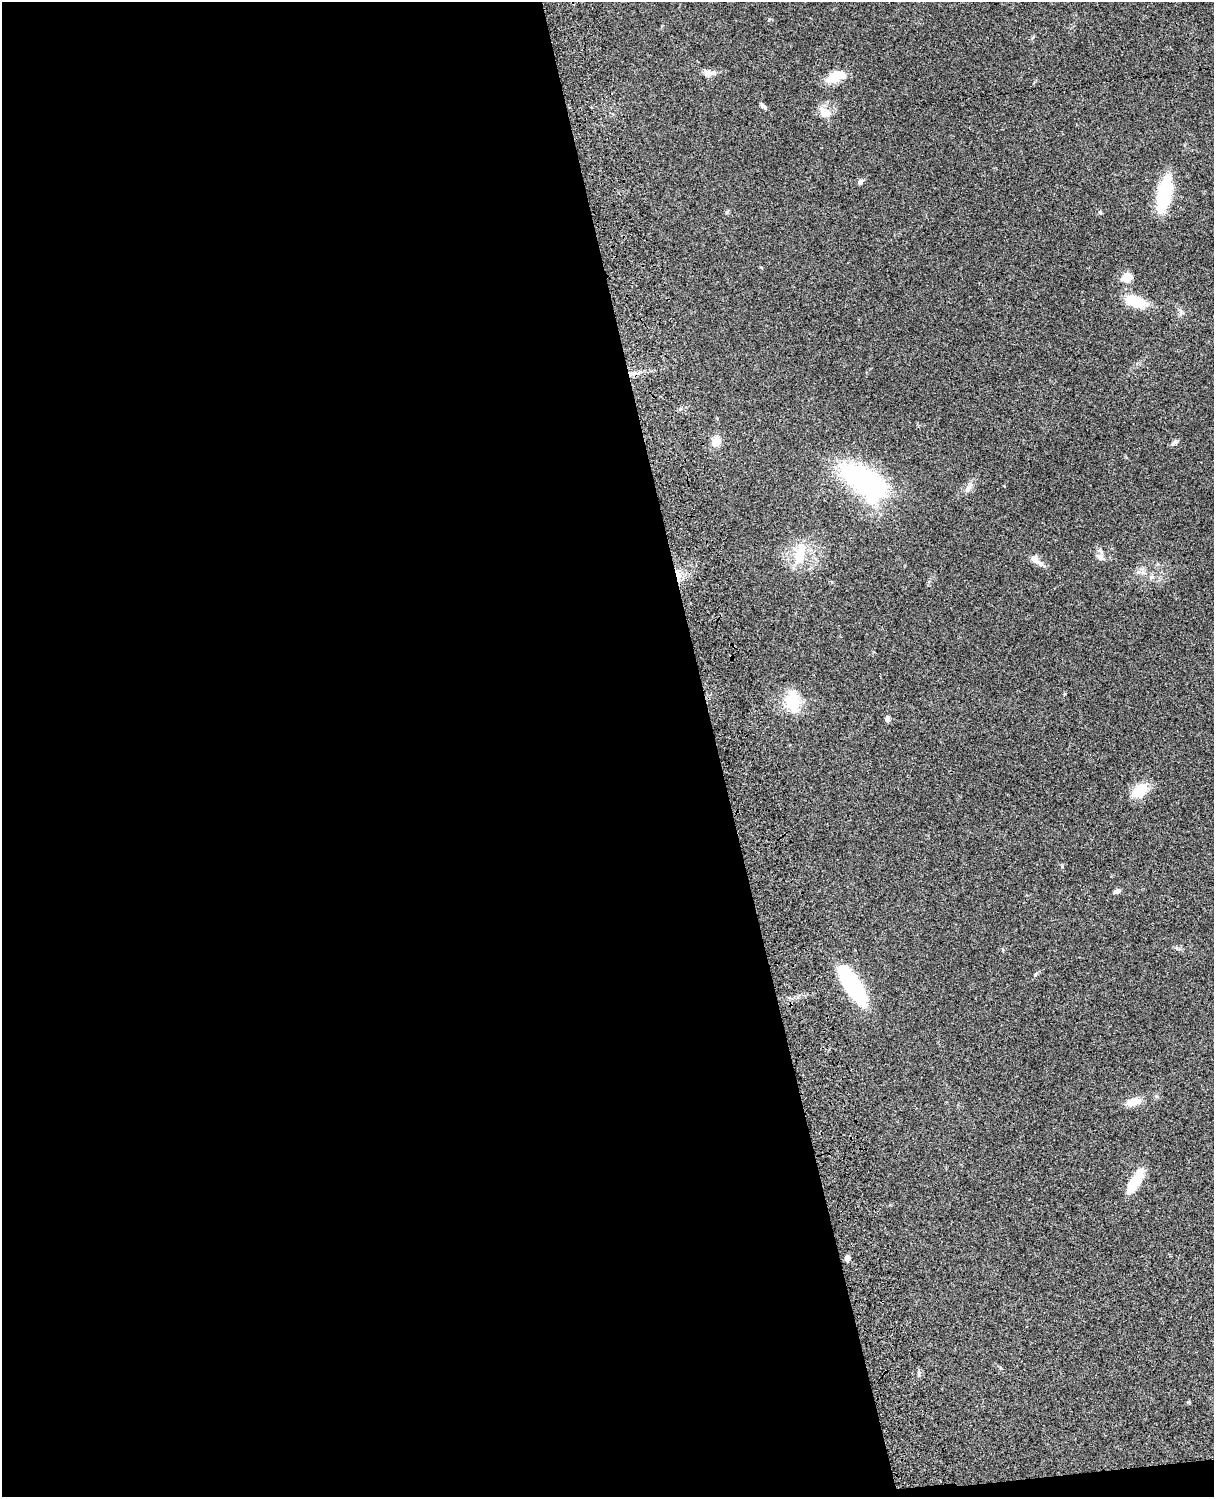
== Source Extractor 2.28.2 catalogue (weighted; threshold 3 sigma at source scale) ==
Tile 9 of 4 x 3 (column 1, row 3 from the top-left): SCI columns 121-1332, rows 278-1772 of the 5088 x 4927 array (HDU 1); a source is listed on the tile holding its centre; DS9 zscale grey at full resolution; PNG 1216 x 1499 px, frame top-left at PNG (2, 2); no overlay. Shown black and unused: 60% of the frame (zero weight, under 3 of 4 exposures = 6% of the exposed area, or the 3 px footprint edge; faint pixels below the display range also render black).
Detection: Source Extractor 2.28.2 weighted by HDU 2 'WHT'; one run over the whole footprint, this tile lists its part. Background 0.0774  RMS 0.0058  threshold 0.0259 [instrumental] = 3 sigma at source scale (4.5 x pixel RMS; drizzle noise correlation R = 1.50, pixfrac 1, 0.05/0.05 arcsec/px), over >= 5 px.
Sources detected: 28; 1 inside a brighter object's white glare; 1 cosmic-ray / hot-pixel residue — not listed; the other 26 listed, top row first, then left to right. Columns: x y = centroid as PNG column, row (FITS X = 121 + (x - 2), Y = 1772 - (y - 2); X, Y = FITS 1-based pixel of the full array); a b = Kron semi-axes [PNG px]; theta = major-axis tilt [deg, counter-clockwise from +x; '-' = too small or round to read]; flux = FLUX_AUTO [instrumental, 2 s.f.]
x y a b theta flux
708 73 12 9 -8 3.4
835 77 20 10 23 13
764 106 10 4 -43 1.5
825 112 20 12 -34 6
860 182 7 6 - 1.7
1164 194 29 10 78 51
1127 278 9 8 - 8.2
1134 301 25 12 -20 16
632 374 7 4 18 1.5
716 442 8 8 - 7.6
1174 442 9 5 22 1.4
865 481 46 21 -31 100
800 555 29 12 76 16
1100 556 11 8 -13 2.8
1035 560 15 9 -48 4.1
1138 572 8 4 0 1.7
1152 577 7 7 - 1.8
793 702 25 16 -86 18
887 719 7 5 84 1.6
1139 790 17 11 36 16
1117 891 9 5 22 1.9
853 985 39 13 -57 68
1133 1102 18 9 14 6.9
1135 1182 33 11 58 14
847 1258 6 5 - 2.6
919 1372 7 5 -80 1.2
Unlisted compact peaks at least as high as the median listed source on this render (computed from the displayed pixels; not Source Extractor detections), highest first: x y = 1062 866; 1100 212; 1035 975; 727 212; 769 19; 1156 1096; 1177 948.